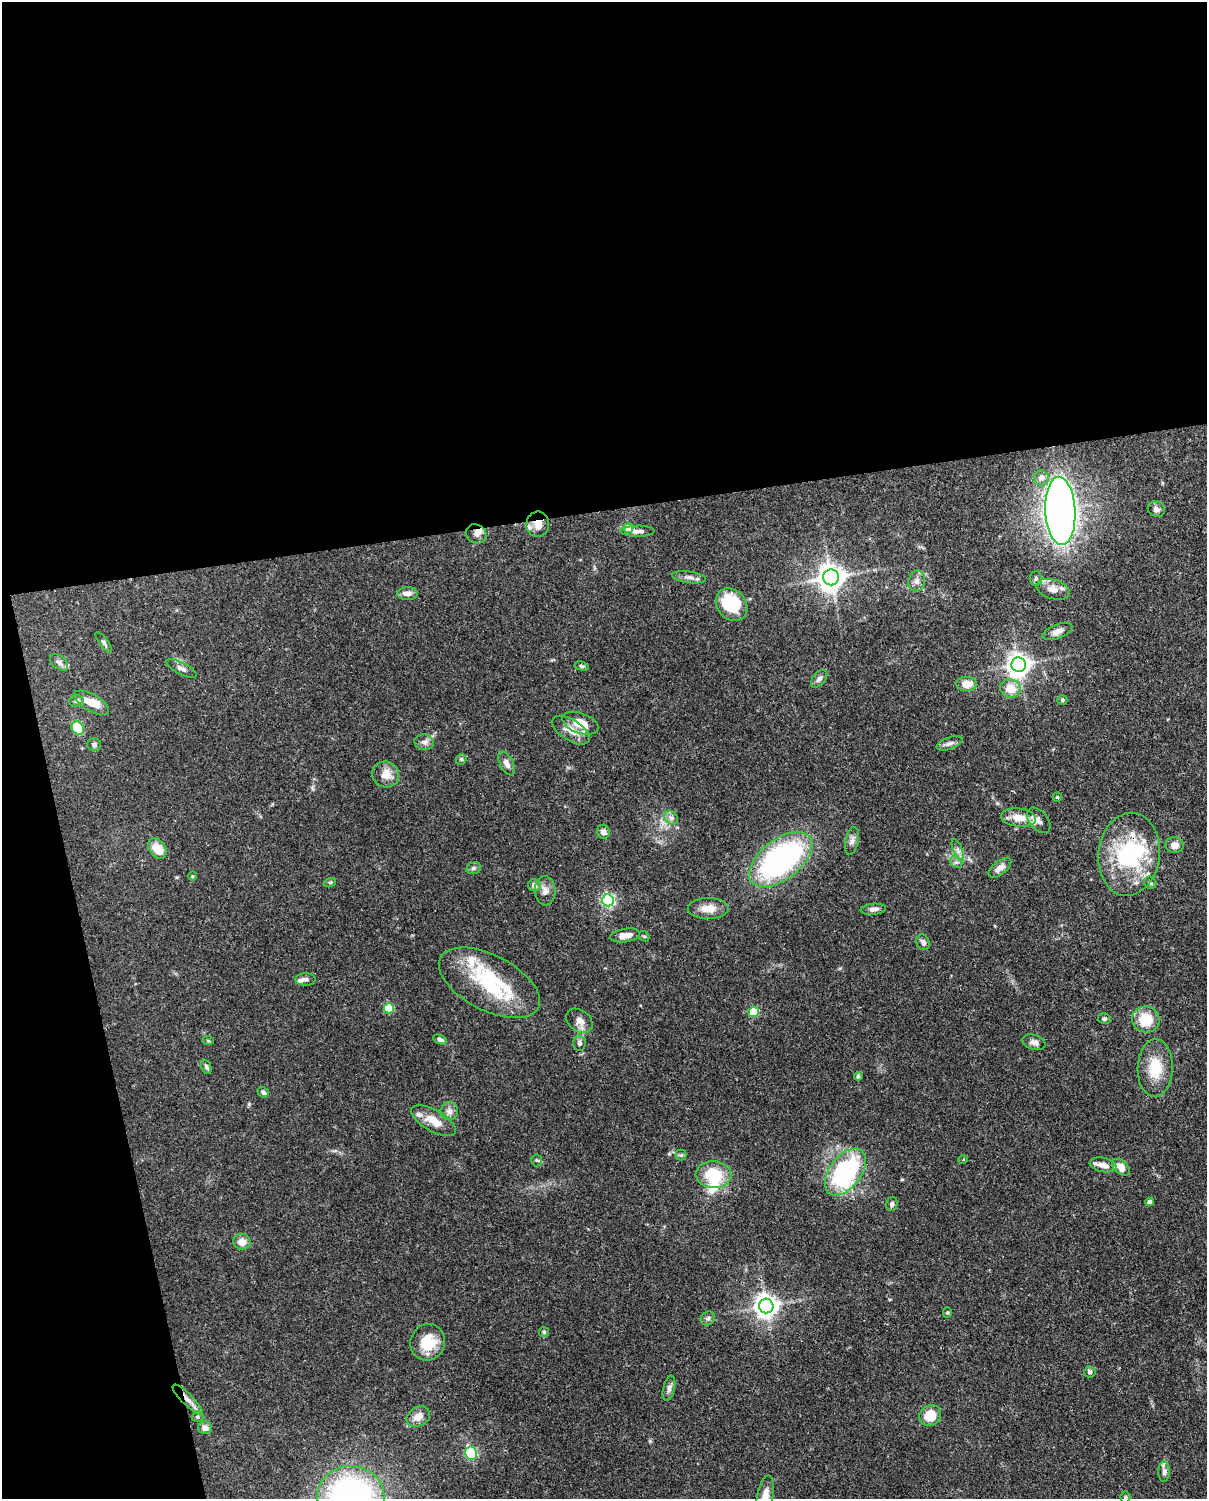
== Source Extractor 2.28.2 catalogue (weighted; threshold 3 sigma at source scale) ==
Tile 1 of 4 x 3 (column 1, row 1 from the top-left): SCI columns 90-1294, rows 3257-4753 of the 5002 x 4907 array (HDU 1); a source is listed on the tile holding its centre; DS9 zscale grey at full resolution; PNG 1209 x 1501 px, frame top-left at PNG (2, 2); each listed source drawn as its Kron ellipse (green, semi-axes under 4 px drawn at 4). Shown black and unused: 39% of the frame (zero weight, under 3 of 4 exposures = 7% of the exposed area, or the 3 px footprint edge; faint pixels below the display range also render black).
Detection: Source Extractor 2.28.2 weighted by HDU 2 'WHT'; one run over the whole footprint, this tile lists its part. Background 0.114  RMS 0.0042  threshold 0.0189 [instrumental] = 3 sigma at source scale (4.5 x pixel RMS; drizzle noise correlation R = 1.50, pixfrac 1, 0.05/0.05 arcsec/px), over >= 5 px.
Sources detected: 117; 4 inside a brighter object's white glare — neither listed nor drawn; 9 inside a brighter listed object's ellipse — not listed separately; the other 104 listed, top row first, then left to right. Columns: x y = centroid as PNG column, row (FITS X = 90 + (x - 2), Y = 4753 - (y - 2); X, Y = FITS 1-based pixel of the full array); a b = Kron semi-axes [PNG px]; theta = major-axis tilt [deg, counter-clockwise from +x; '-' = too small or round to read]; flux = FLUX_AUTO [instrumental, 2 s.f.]
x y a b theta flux
1041 478 7 7 - 3.3
1156 509 9 7 -22 1.7
1060 511 34 15 -87 430
538 524 13 11 79 4.3
628 528 5 5 - 7.6
638 531 17 5 0 2.2
476 534 11 9 -33 2.7
689 577 17 5 -8 2.2
831 577 8 8 - 480
1036 578 7 6 - 0.99
917 581 10 8 75 2.2
1053 589 17 10 -16 4
407 593 10 6 2 2.7
732 605 18 14 -51 20
1057 631 16 7 21 2.5
104 642 12 4 -55 0.97
59 662 10 6 -39 1.5
1019 665 7 7 - 320
582 666 7 4 -16 0.69
181 668 16 6 -27 2
819 679 10 6 50 1.5
967 684 10 7 0 5.7
1010 689 10 9 - 6.5
1062 700 5 5 - 0.71
76 701 7 5 14 0.93
92 703 19 8 -30 6.4
580 723 19 10 -19 8.6
78 728 7 6 - 11
571 730 21 10 -32 5.6
424 742 10 8 -10 2.1
950 743 13 6 19 1.7
94 744 7 6 - 1
461 759 6 5 - 0.63
507 763 13 6 -63 2.4
386 774 13 13 - 5.4
1057 797 4 4 - 0.51
671 818 7 6 - 1.4
1019 818 17 9 -7 6.6
1039 820 15 9 -49 2.6
603 832 7 6 - 2.1
852 841 14 6 77 2
1174 845 9 8 - 3.1
157 848 11 8 -54 7.7
958 850 12 4 -69 1.6
1129 854 42 30 83 43
781 859 37 20 38 99
956 862 6 5 - 1.1
474 868 7 5 17 1
1000 868 13 6 39 2.7
192 876 5 3 - 0.42
330 882 6 4 18 0.56
1150 883 6 6 - 1.1
534 885 6 6 - 2
545 891 14 10 -86 2.9
608 900 6 6 - 80
708 908 20 10 0 5.4
873 909 13 5 6 1.9
625 935 15 6 8 4.6
644 936 6 4 -40 0.62
923 942 8 6 -62 1.5
306 979 10 6 1 1.3
489 983 55 27 -27 32
389 1008 5 5 - 22
754 1012 5 5 - 21
1104 1019 6 5 - 0.95
1146 1019 14 13 - 11
579 1021 14 10 -38 3.1
440 1039 7 4 -23 1.2
208 1041 6 4 -2 0.49
1034 1042 12 7 -19 2.1
580 1043 7 6 - 1.2
206 1067 7 4 -67 1.1
1155 1068 29 17 88 12
858 1076 4 3 - 0.83
263 1092 6 5 - 1.2
449 1111 9 9 - 2.3
434 1121 25 10 -30 7
681 1155 5 5 - 0.76
537 1160 6 5 - 0.75
963 1160 5 3 - 0.41
1103 1165 13 7 -11 3.3
1121 1167 10 6 -41 3.7
845 1172 27 16 53 52
713 1175 18 13 -4 16
1149 1202 4 4 - 1.5
892 1204 7 5 73 1.3
242 1242 8 8 - 3.7
766 1306 7 7 - 340
947 1313 5 4 - 0.59
708 1318 7 6 - 1.1
544 1332 5 5 - 0.62
428 1342 18 17 - 11
1090 1372 5 5 - 1.1
669 1388 13 6 77 1.5
188 1400 21 5 -45 3.1
930 1415 11 10 - 8.5
198 1417 6 5 - 0.74
418 1417 12 9 31 4
205 1428 7 6 - 2.4
471 1453 6 6 - 30
1164 1472 10 5 -90 1.6
351 1497 33 31 -5 130
1125 1497 5 5 - 0.63
765 1498 23 8 80 6.4
Overlapping masked pixels (flux is a lower limit): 3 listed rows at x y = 538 524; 1129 854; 188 1400
Isophote crosses this tile's border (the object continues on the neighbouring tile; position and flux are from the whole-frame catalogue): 2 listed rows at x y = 351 1497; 765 1498